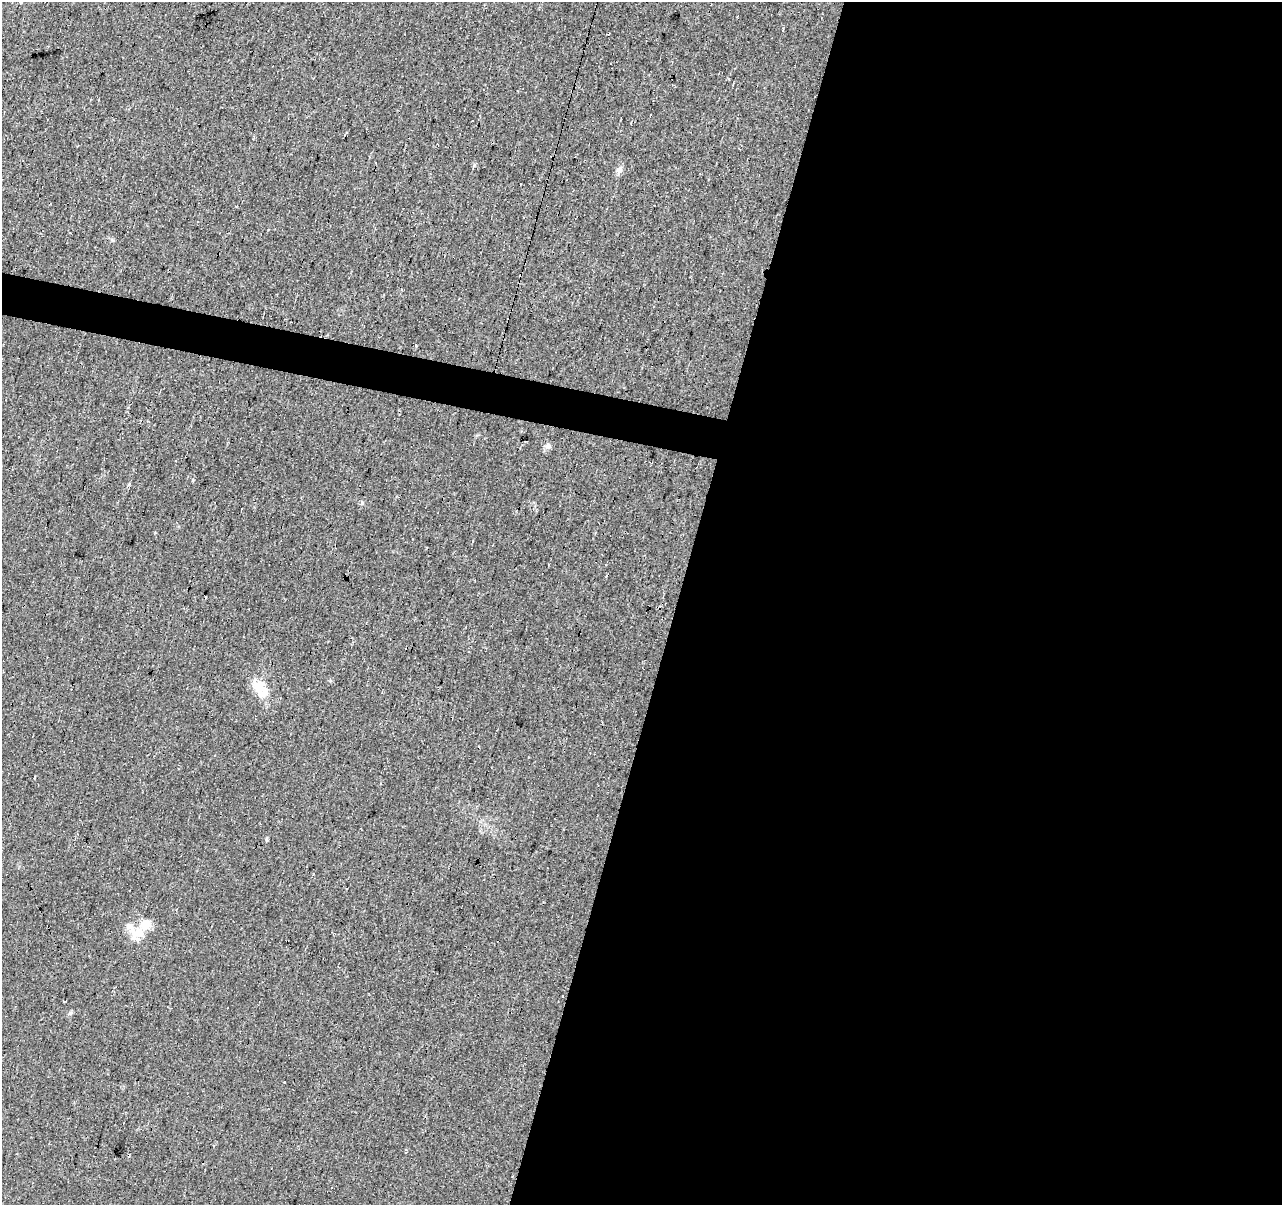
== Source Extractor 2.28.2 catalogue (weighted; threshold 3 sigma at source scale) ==
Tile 12 of 4 x 4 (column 4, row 3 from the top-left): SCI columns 3845-5124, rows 1482-2684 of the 5124 x 5307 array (HDU 1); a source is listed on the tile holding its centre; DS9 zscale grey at full resolution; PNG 1284 x 1207 px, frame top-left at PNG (2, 2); no overlay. Shown black and unused: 49% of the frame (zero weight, under 2 of 3 exposures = <1% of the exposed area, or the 3 px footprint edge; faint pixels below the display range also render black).
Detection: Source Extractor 2.28.2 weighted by HDU 2 'WHT'; one run over the whole footprint, this tile lists its part. Background 0.033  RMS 0.0074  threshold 0.0335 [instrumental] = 3 sigma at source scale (4.5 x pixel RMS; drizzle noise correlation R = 1.50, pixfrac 1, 0.0396/0.0396 arcsec/px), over >= 5 px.
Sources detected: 16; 3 cosmic-ray / hot-pixel residue — not listed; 2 inside a brighter listed object's ellipse — not listed separately; the other 11 listed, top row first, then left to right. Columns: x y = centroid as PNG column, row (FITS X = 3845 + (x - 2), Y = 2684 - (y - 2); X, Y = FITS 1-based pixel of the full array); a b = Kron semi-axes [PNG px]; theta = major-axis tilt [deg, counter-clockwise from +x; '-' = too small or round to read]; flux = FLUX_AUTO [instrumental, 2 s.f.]
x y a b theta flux
21 2 3 3 - 1.8
783 29 4 2 - 0.63
650 115 3 2 - 0.83
474 165 6 4 73 0.95
619 170 11 7 55 3.2
415 346 3 3 - 2.7
548 446 8 8 - 2.5
175 461 3 2 - 1
259 687 28 12 -79 15
139 932 15 13 -39 11
284 1082 3 3 - 8.9
Isophote crosses this tile's border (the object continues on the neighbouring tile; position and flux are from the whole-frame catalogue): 1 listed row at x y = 21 2
Unlisted compact peaks at least as high as the median listed source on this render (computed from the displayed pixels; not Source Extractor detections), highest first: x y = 362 503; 70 1013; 193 480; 266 839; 112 240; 129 484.